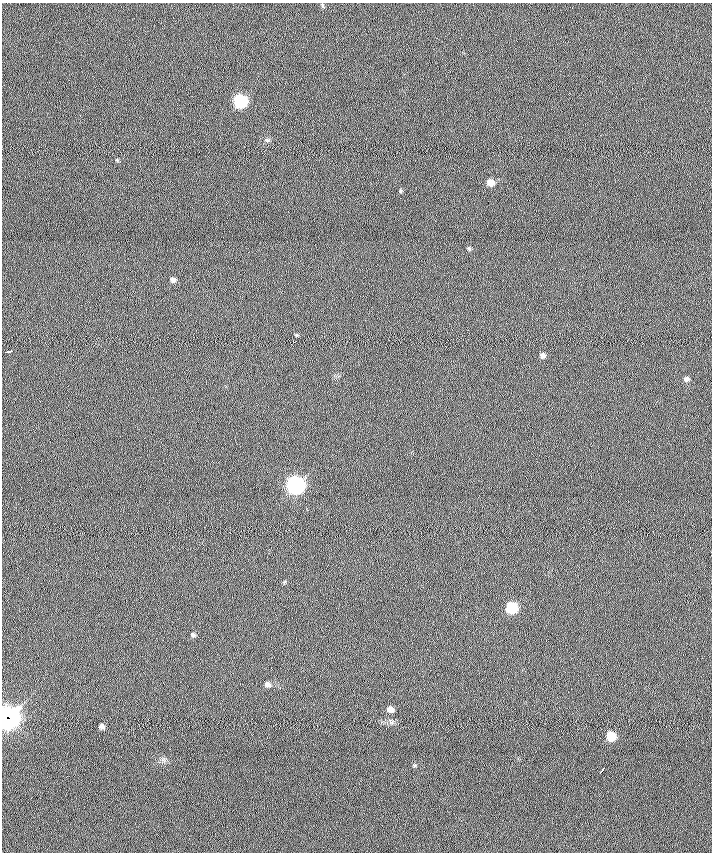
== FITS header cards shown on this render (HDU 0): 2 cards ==
NAXIS1  =                  710 /
NAXIS2  =                  850 /

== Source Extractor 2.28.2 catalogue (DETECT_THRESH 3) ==
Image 710 x 850 px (HDU 0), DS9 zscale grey, 1 PNG px = 1 image px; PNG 714 x 854 px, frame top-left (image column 1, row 850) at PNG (2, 3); no overlay
Background -0.315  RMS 6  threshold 18.1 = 3 sigma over >= 5 px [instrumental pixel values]
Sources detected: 24; all 24 listed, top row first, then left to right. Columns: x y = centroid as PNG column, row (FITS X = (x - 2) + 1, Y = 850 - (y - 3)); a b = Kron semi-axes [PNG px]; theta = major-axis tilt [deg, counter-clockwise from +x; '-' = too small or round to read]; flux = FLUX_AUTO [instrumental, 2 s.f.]
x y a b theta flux
322 5 7 4 -60 530
240 101 7 6 - 75000
267 140 6 6 - 810
117 160 5 4 - 430
490 182 6 5 - 5000
400 191 5 4 - 550
469 249 6 5 - 710
173 280 6 6 - 1700
296 335 5 4 - 520
8 352 8 3 11 3300
542 355 6 6 - 2000
686 379 7 6 - 1500
296 485 7 7 - 240000
284 582 6 4 46 550
512 608 7 6 - 37000
193 635 6 6 - 1100
267 685 7 6 - 2100
390 709 6 5 - 3300
9 716 9 5 -29 200000
7 720 9 7 -18 190000
102 726 6 5 - 2000
611 736 6 6 - 16000
414 765 5 4 - 510
602 771 7 2 53 1600